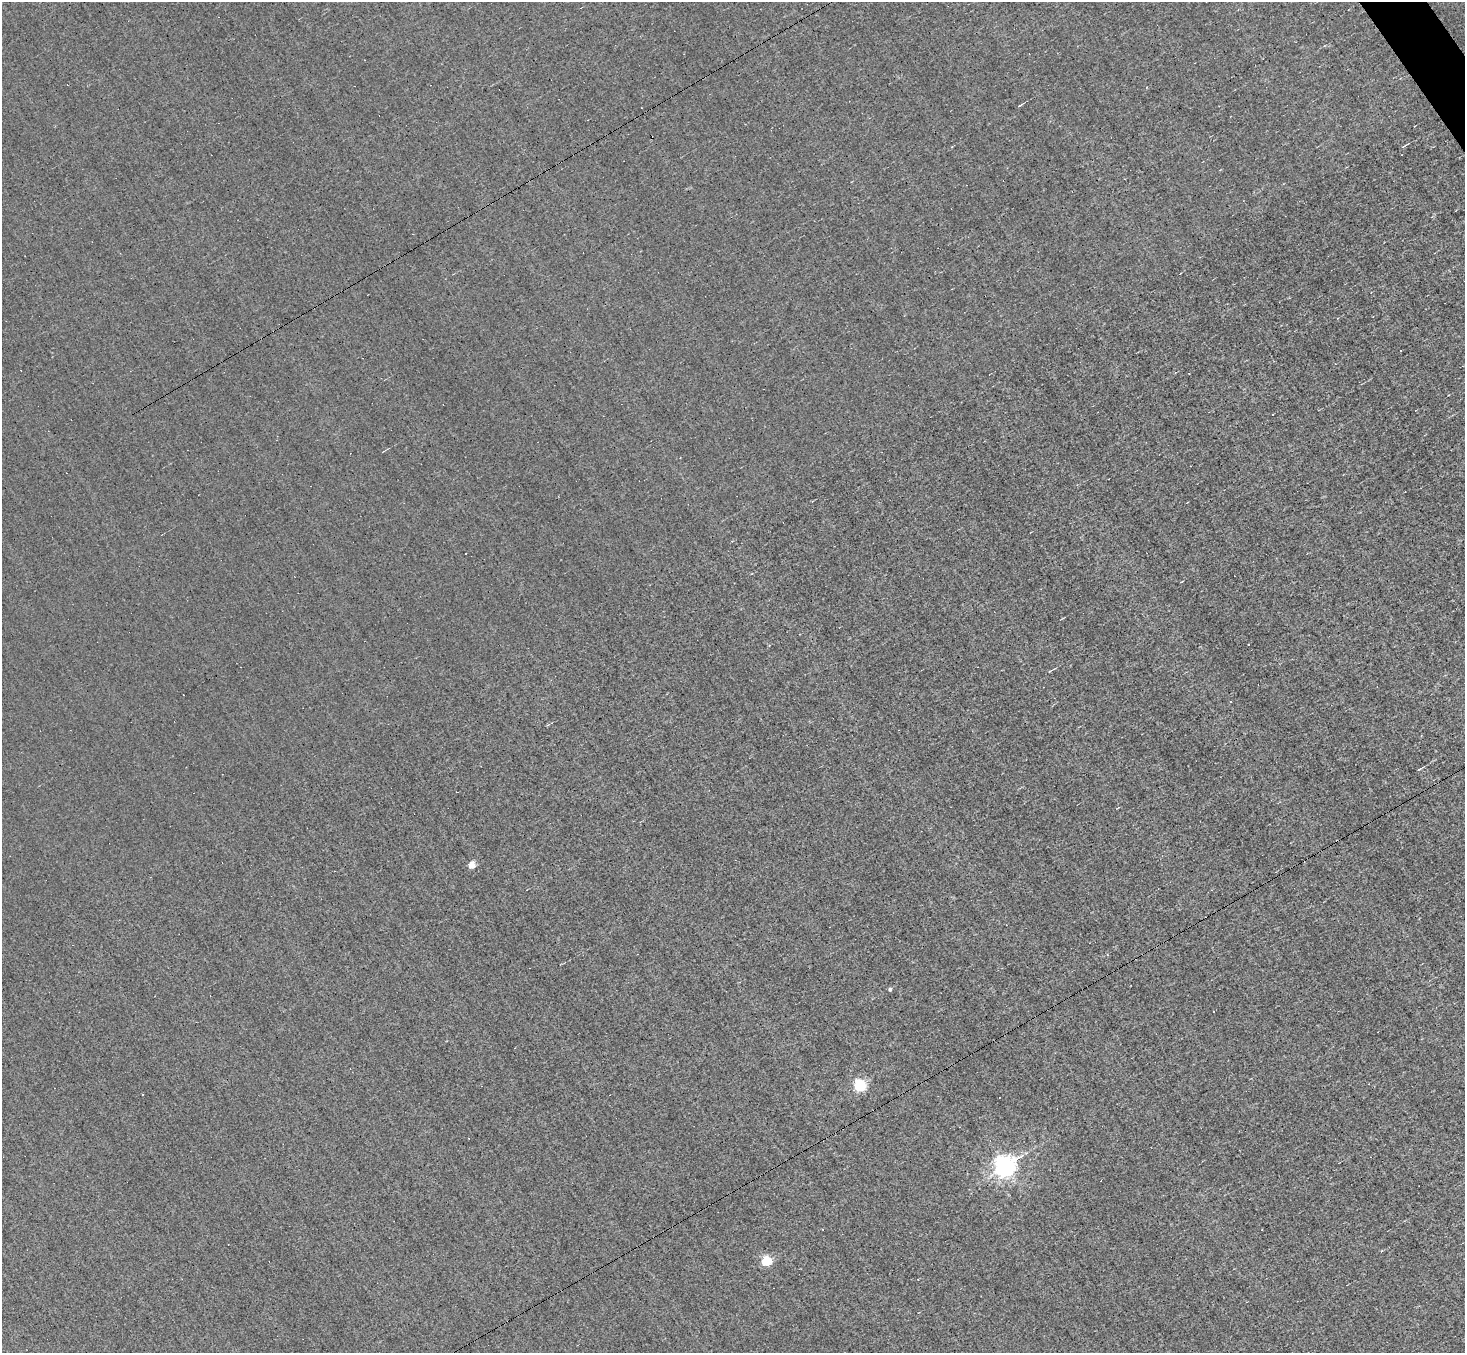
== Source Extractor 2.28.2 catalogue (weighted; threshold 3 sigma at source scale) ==
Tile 10 of 4 x 4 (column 2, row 3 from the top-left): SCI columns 1463-2925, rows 1637-2987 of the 5850 x 5835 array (HDU 1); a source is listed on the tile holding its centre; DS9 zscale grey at full resolution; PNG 1467 x 1355 px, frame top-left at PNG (2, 2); no overlay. Shown black and unused: <1% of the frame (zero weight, under 3 of 5 exposures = <1% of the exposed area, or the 3 px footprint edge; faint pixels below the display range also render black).
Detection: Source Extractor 2.28.2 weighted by HDU 2 'WHT'; one run over the whole footprint, this tile lists its part. Background 0.00504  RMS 0.044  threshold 0.198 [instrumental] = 3 sigma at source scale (4.5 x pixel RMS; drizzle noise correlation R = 1.50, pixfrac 1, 0.05/0.05 arcsec/px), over >= 5 px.
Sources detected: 22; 7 cosmic-ray / hot-pixel residue — not listed; the other 15 listed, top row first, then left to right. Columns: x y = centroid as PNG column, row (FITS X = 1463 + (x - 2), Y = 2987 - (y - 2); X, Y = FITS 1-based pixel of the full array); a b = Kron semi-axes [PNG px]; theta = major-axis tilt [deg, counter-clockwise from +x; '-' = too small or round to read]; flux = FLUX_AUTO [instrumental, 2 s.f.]
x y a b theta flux
1020 105 5 2 - 5.8
1404 146 7 3 28 6.3
1401 351 2 2 - 3.8
466 553 3 3 - 11
1181 582 3 2 - 2.9
1249 644 3 2 - 5.1
1051 671 9 3 31 6.5
1231 702 3 3 - 5.5
1419 769 7 3 27 5.7
472 865 5 4 - 99
890 989 4 3 - 11
860 1086 6 5 - 620
999 1097 3 2 - 4.2
1005 1166 7 7 - 3300
766 1261 5 5 - 350
Unlisted compact peaks at least as high as the median listed source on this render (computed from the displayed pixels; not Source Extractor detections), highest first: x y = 991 1175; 1026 1153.